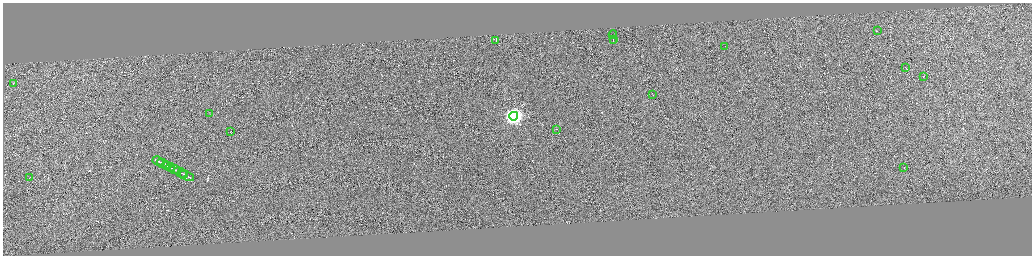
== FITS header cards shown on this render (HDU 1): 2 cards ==
NAXIS1  =                 4117
NAXIS2  =                 1013

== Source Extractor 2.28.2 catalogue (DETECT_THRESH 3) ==
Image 4117 x 1013 px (HDU 1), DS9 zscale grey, zoomed out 1/4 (1 PNG px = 4 x 4 image px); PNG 1034 x 258 px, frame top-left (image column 2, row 1010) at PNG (3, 3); each listed source drawn as its Kron ellipse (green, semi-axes under 4 px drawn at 4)
Background 0.343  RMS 3.9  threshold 11.6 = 3 sigma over >= 5 px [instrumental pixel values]
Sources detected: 563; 539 cannot appear on this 1/4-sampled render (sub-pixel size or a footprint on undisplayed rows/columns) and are neither listed nor drawn; the other 24 listed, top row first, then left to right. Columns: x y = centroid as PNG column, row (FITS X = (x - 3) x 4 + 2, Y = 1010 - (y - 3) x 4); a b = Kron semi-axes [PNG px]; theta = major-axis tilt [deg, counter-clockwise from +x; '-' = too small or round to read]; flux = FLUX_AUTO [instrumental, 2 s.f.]
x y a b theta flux
877 30 3 1 - 39000
613 35 4 1 - 47000
613 39 3 1 - 36000
496 40 2 1 - 16000
613 40 3 1 - 25000
725 46 2 1 - 14000
906 67 2 1 - 25000
924 76 2 1 - 18000
14 83 2 1 - 45000
653 94 3 1 - 21000
210 113 2 1 - 9900
514 116 4 4 - 680000
556 129 2 1 - 19000
231 131 2 1 - 10000
158 161 5 1 - 230000
164 164 6 1 -27 240000
167 165 2 1 - 86000
171 167 4 1 - 140000
904 168 2 1 - 17000
175 169 5 1 - 150000
180 172 7 1 -28 260000
184 174 3 1 - 90000
186 175 8 1 -26 270000
30 177 2 1 - 13000
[539 sub-pixel or undisplayed-footprint detections neither listed nor drawn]